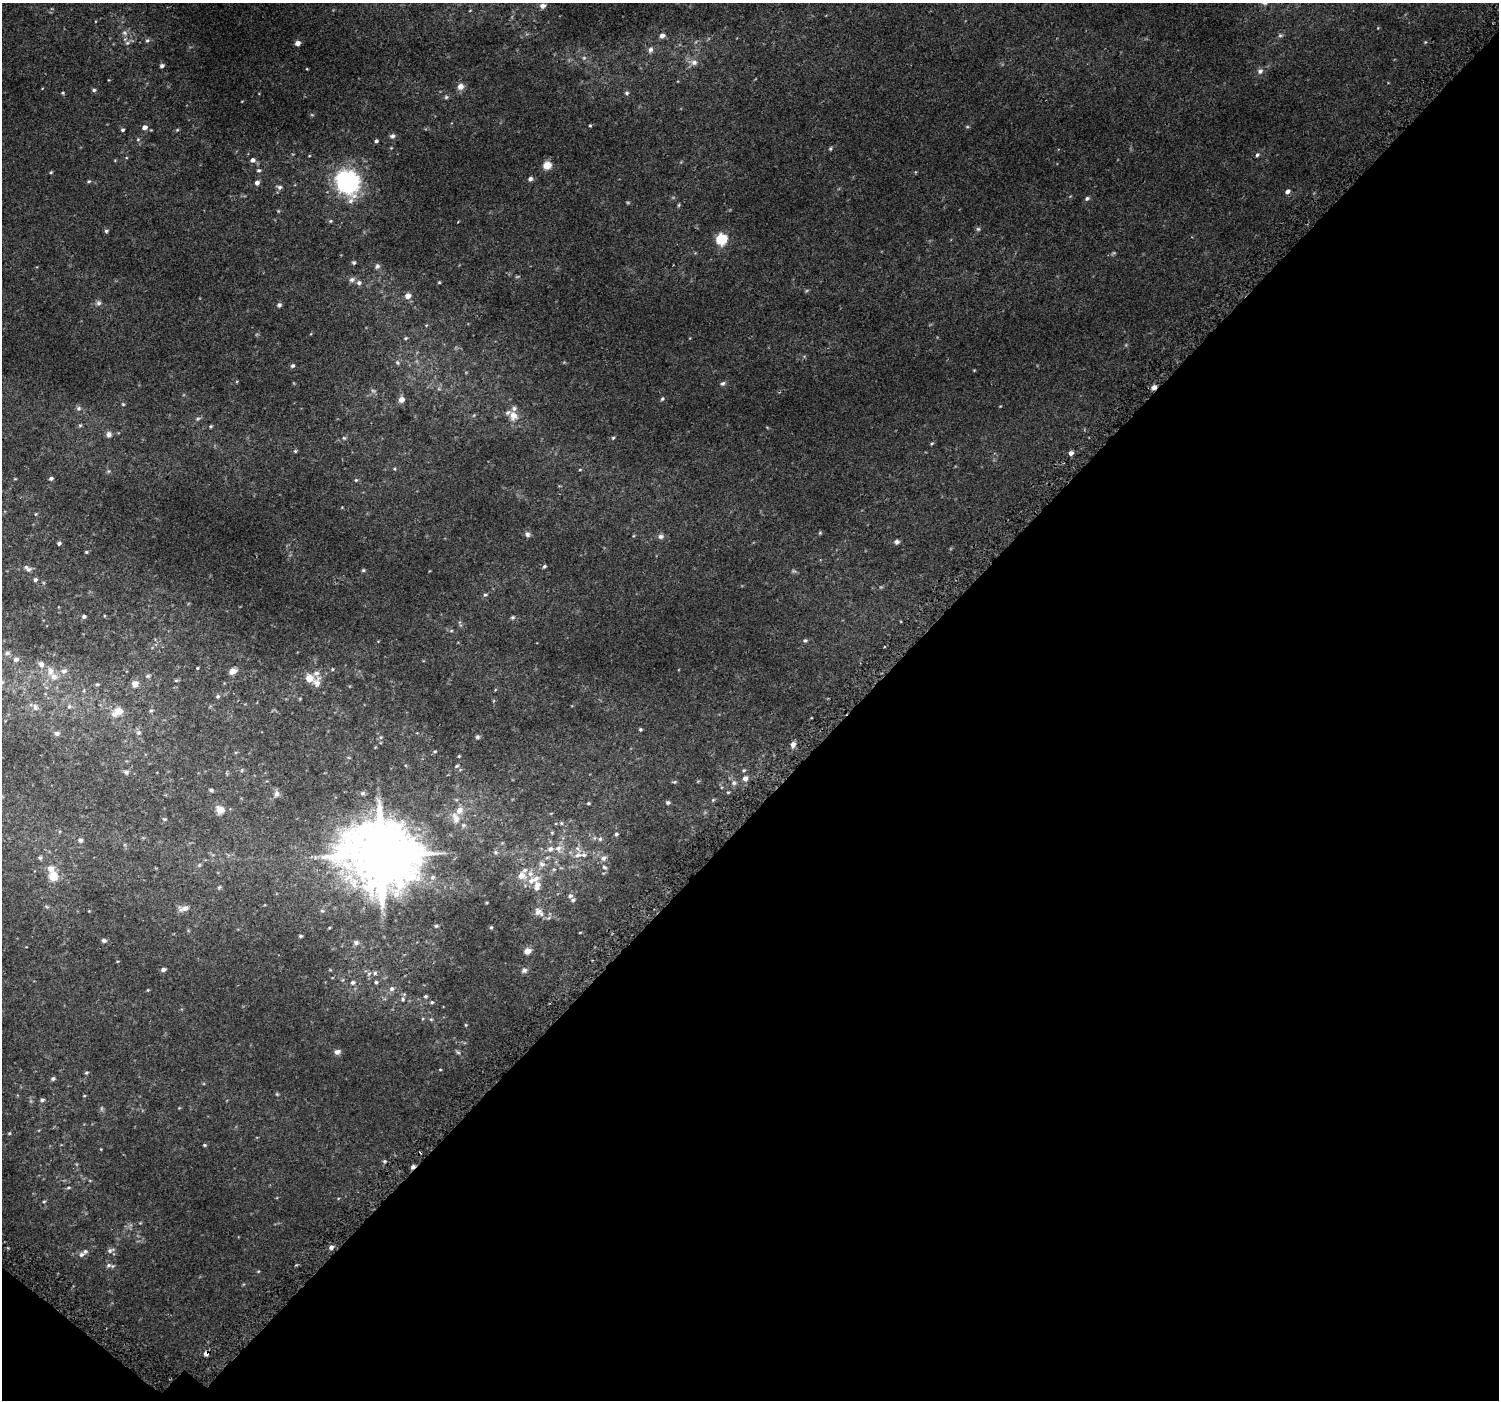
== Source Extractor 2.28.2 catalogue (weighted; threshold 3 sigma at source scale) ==
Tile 15 of 4 x 4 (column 3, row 4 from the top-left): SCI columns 3046-4542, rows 298-1695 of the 6103 x 6117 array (HDU 1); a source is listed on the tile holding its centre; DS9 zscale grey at full resolution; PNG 1501 x 1402 px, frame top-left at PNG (2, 3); no overlay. Shown black and unused: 43% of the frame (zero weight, under 2 of 3 exposures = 3% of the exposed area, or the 3 px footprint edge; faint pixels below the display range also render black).
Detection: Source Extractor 2.28.2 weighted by HDU 2 'WHT'; one run over the whole footprint, this tile lists its part. Background 0.017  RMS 0.0079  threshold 0.0354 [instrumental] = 3 sigma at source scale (4.5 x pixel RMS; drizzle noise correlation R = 1.50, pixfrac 1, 0.0396/0.0396 arcsec/px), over >= 5 px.
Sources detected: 235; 6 too faint to see at this stretch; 2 cosmic-ray / hot-pixel residue — not listed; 17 inside a brighter listed object's ellipse — not listed separately; the other 210 listed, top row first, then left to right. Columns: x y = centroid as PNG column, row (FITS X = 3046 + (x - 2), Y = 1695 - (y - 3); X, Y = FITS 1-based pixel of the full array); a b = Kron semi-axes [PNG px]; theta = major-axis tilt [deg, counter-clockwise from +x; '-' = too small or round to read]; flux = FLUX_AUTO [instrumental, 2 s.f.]
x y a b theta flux
543 6 9 7 12 2.8
124 33 8 6 -44 2.3
1280 35 5 5 - 1.2
662 36 7 6 - 2.8
147 40 6 5 - 1.3
127 43 8 6 1 2
297 43 5 5 - 3.3
650 50 8 6 75 2.5
584 58 6 5 - 1.4
694 62 11 9 4 4.4
162 66 5 4 - 2.1
307 69 4 3 - 0.48
1260 71 8 7 - 2.5
109 80 3 2 - 0.46
460 86 8 7 - 4.3
94 90 5 5 - 1.5
63 93 4 4 - 0.71
627 93 6 5 - 1.3
446 97 5 5 - 1.1
312 115 5 3 - 0.62
590 126 4 3 - 0.73
144 127 6 5 - 3.5
967 127 6 4 0 0.76
123 130 4 4 - 1.2
177 130 5 4 - 0.71
392 136 7 6 - 1.9
376 141 4 4 - 1.4
830 148 5 4 - 0.93
1257 155 5 5 - 1.3
252 160 5 5 - 2.6
547 165 8 7 - 8.3
259 170 5 4 - 1.2
51 172 4 4 - 0.76
530 179 6 5 - 2.1
89 181 6 4 0 1
347 182 19 16 -65 110
257 183 5 5 - 2.8
279 187 8 5 -13 1.8
1287 191 6 5 - 2.2
1087 198 5 4 - 1.5
679 205 6 4 88 0.78
278 211 4 4 - 0.65
330 221 5 4 - 0.92
978 229 6 6 - 1.3
106 231 6 5 - 1.1
721 239 6 5 - 60
354 262 5 5 - 1.2
377 266 7 6 - 1.9
352 280 8 7 - 2.6
439 282 4 3 - 0.7
359 283 7 7 - 2.3
408 296 7 6 - 4
99 303 7 7 - 2
279 305 6 5 - 1.5
426 325 4 3 - 0.58
406 338 5 4 - 0.91
397 363 6 5 - 1.2
293 366 6 5 - 1.3
974 370 3 3 - 0.54
723 383 7 5 29 1.5
1154 387 7 6 - 2.9
401 399 6 6 - 4.1
662 399 6 5 - 1.1
123 404 5 4 - 0.76
1000 406 3 3 - 0.47
79 408 7 6 - 1.8
474 415 6 3 71 0.76
513 415 12 10 -70 7.2
198 419 7 4 20 1.3
80 425 5 4 - 0.94
211 426 5 4 - 0.85
109 434 8 7 - 2.7
344 438 6 4 -43 0.87
613 438 5 4 - 0.89
932 443 5 4 - 0.86
295 451 5 4 - 0.84
1071 453 6 5 - 2.3
394 469 5 4 - 0.76
580 470 5 3 - 0.66
108 471 6 4 -71 0.99
51 478 5 4 - 1.7
15 479 4 3 - 0.55
356 480 5 5 - 1
36 514 4 4 - 0.71
820 533 5 5 - 0.82
527 534 7 6 - 2.2
661 536 8 7 - 2.3
897 542 7 6 - 1.9
59 543 4 4 - 1.6
86 552 4 4 - 0.87
544 566 6 4 45 1.2
28 570 8 6 26 1.9
363 570 5 4 - 0.92
794 571 7 5 -20 1.3
35 580 4 4 - 1.5
485 595 7 4 27 1.2
84 616 4 4 - 1.8
513 617 7 6 - 1.3
451 631 6 4 1 0.97
805 640 5 5 - 1.1
7 653 8 5 15 1.6
16 659 7 6 - 2.2
41 664 10 8 -54 3.1
197 668 3 3 - 0.71
332 669 4 4 - 0.74
50 671 12 10 -78 6.3
64 671 9 8 - 3.2
233 671 9 6 27 4.3
148 676 6 4 19 1.1
309 678 9 8 - 7.6
176 680 6 3 19 0.79
317 683 15 9 74 5.3
97 684 5 5 - 0.87
135 684 7 7 - 4.8
218 696 6 5 - 1.2
69 706 7 5 68 1.4
35 707 10 7 -71 2.7
151 710 6 4 1 0.93
117 712 17 11 33 8.7
640 729 4 3 - 0.96
57 733 7 6 - 2.1
138 733 7 7 - 2.2
381 737 5 5 - 1.2
477 737 6 5 - 1.5
793 744 7 6 - 3.2
435 751 6 4 6 0.88
459 756 3 3 - 0.67
457 766 6 4 28 0.89
242 770 6 3 72 0.79
744 770 6 4 1 0.96
126 772 8 6 -34 2
745 778 7 7 - 3.2
698 781 6 3 19 0.66
674 782 6 4 3 0.89
734 783 8 7 - 2.2
211 790 6 4 -23 1.2
728 792 4 4 - 0.71
276 794 9 7 79 2.7
713 800 5 4 - 0.83
668 802 6 5 - 1.3
588 803 5 4 - 0.89
220 810 11 10 - 5.8
456 818 15 9 -72 6.4
164 819 6 5 - 1
561 823 5 5 - 1
552 833 5 5 - 0.84
616 834 5 4 - 1.2
600 839 6 6 - 1.5
80 840 6 6 - 1.8
558 848 10 10 - 5.4
496 852 7 5 -21 1.4
381 855 22 20 -6 5600
578 855 12 7 25 4.7
40 858 6 5 - 1.1
603 858 9 7 32 3.3
542 864 10 8 -44 3.5
199 865 5 5 - 1
604 867 8 5 -38 1.8
554 869 6 5 - 1.3
53 876 11 11 - 9.5
521 876 9 8 - 6.8
537 886 18 9 80 7.4
219 887 6 5 - 1
570 896 7 6 - 2
46 907 8 3 -19 1
185 908 14 8 0 4.4
89 911 3 3 - 0.49
322 911 6 5 - 1.1
539 912 16 11 -41 5.8
436 926 5 4 - 0.9
491 927 4 4 - 0.91
329 928 5 3 - 0.58
580 932 4 3 - 0.5
301 936 4 3 - 0.97
104 941 6 5 - 1.5
356 943 8 8 - 2.3
527 951 6 5 - 7.7
163 970 5 4 - 2.3
524 970 8 6 45 2.2
369 974 7 6 - 1.7
353 982 7 6 - 2
376 982 5 5 - 1.2
392 989 8 7 - 2.5
148 990 5 4 - 0.66
426 996 5 5 - 1.1
403 999 8 5 82 1.9
432 1002 6 4 12 1.1
431 1019 5 5 - 0.89
466 1025 4 4 - 0.7
337 1052 8 6 10 2.8
458 1052 7 5 -28 1.2
440 1069 5 3 - 0.55
86 1073 5 5 - 1.1
53 1079 6 5 - 1.4
277 1094 5 5 - 0.75
84 1096 4 3 - 0.59
42 1100 6 5 - 1.2
101 1108 9 4 90 1.3
179 1108 4 4 - 0.53
9 1133 5 4 - 0.73
204 1145 5 4 - 0.85
384 1161 5 4 - 0.96
68 1187 5 3 - 0.89
44 1201 4 4 - 0.86
331 1247 6 5 - 2.3
110 1250 10 6 20 2.1
81 1254 8 7 - 2.3
108 1265 10 7 -1 2.3
258 1271 5 4 - 0.69
206 1353 6 5 - 3.5
Overlapping masked pixels (flux is a lower limit): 2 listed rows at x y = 1154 387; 206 1353